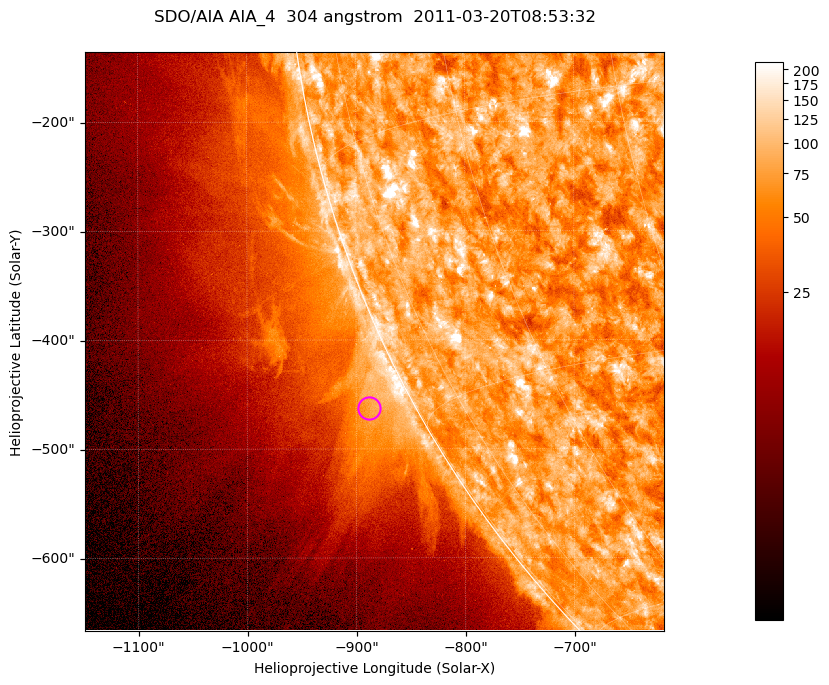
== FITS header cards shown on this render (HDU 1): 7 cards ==
TELESCOP= 'SDO/AIA '           / For AIA: SDO/AIA
INSTRUME= 'AIA_4   '           / For AIA: AIA_ATA1, AIA_ATA2, AIA_ATA3 or AIA_AT
WAVELNTH=                  304 / [angstrom] Wavelength
WAVEUNIT= 'angstrom'           / Wavelength unit: angstrom
DATE-OBS= '2011-03-20T08:53:32.124' / [ISO] Date when observation started; ISO 8
CTYPE1  = 'HPLN-TAN'           / CTYPE1; Typically HPLN
CTYPE2  = 'HPLT-TAN'           / CTYPE2; Typically HPLT

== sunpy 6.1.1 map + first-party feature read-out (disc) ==
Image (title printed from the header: SDO/AIA AIA_4  304 angstrom  2011-03-20T08:53:32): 885 x 885 px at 0.6 arcsec/px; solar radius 964 arcsec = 1605 px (partial field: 4.4% of the solar disc is inside the frame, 46% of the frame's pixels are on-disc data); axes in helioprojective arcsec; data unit not stated in the header (colour bar unlabelled)
Orientation: roll -0.132 deg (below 1 deg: not rotated)
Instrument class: DISC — disc imager (sunpy class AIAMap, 304 A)
Bright regions (active regions / flare kernels): reference = the on-disc median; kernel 7 px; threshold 5 sigma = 122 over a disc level ~74.4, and >= 1.15x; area >= 783 px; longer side >= 11 px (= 6.6 arcsec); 0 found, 0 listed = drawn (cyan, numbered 1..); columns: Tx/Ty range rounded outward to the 2 arcsec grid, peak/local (2 s.f.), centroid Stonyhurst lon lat
Off-limb structures (1.02-1.3 R_sun): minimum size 391 px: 3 found; the strongest spans PA ~115..120 deg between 1.02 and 1.09 R_sun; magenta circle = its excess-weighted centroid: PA ~120 deg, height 1.04 R_sun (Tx ~-888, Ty ~-462 arcsec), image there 1.7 x the reference